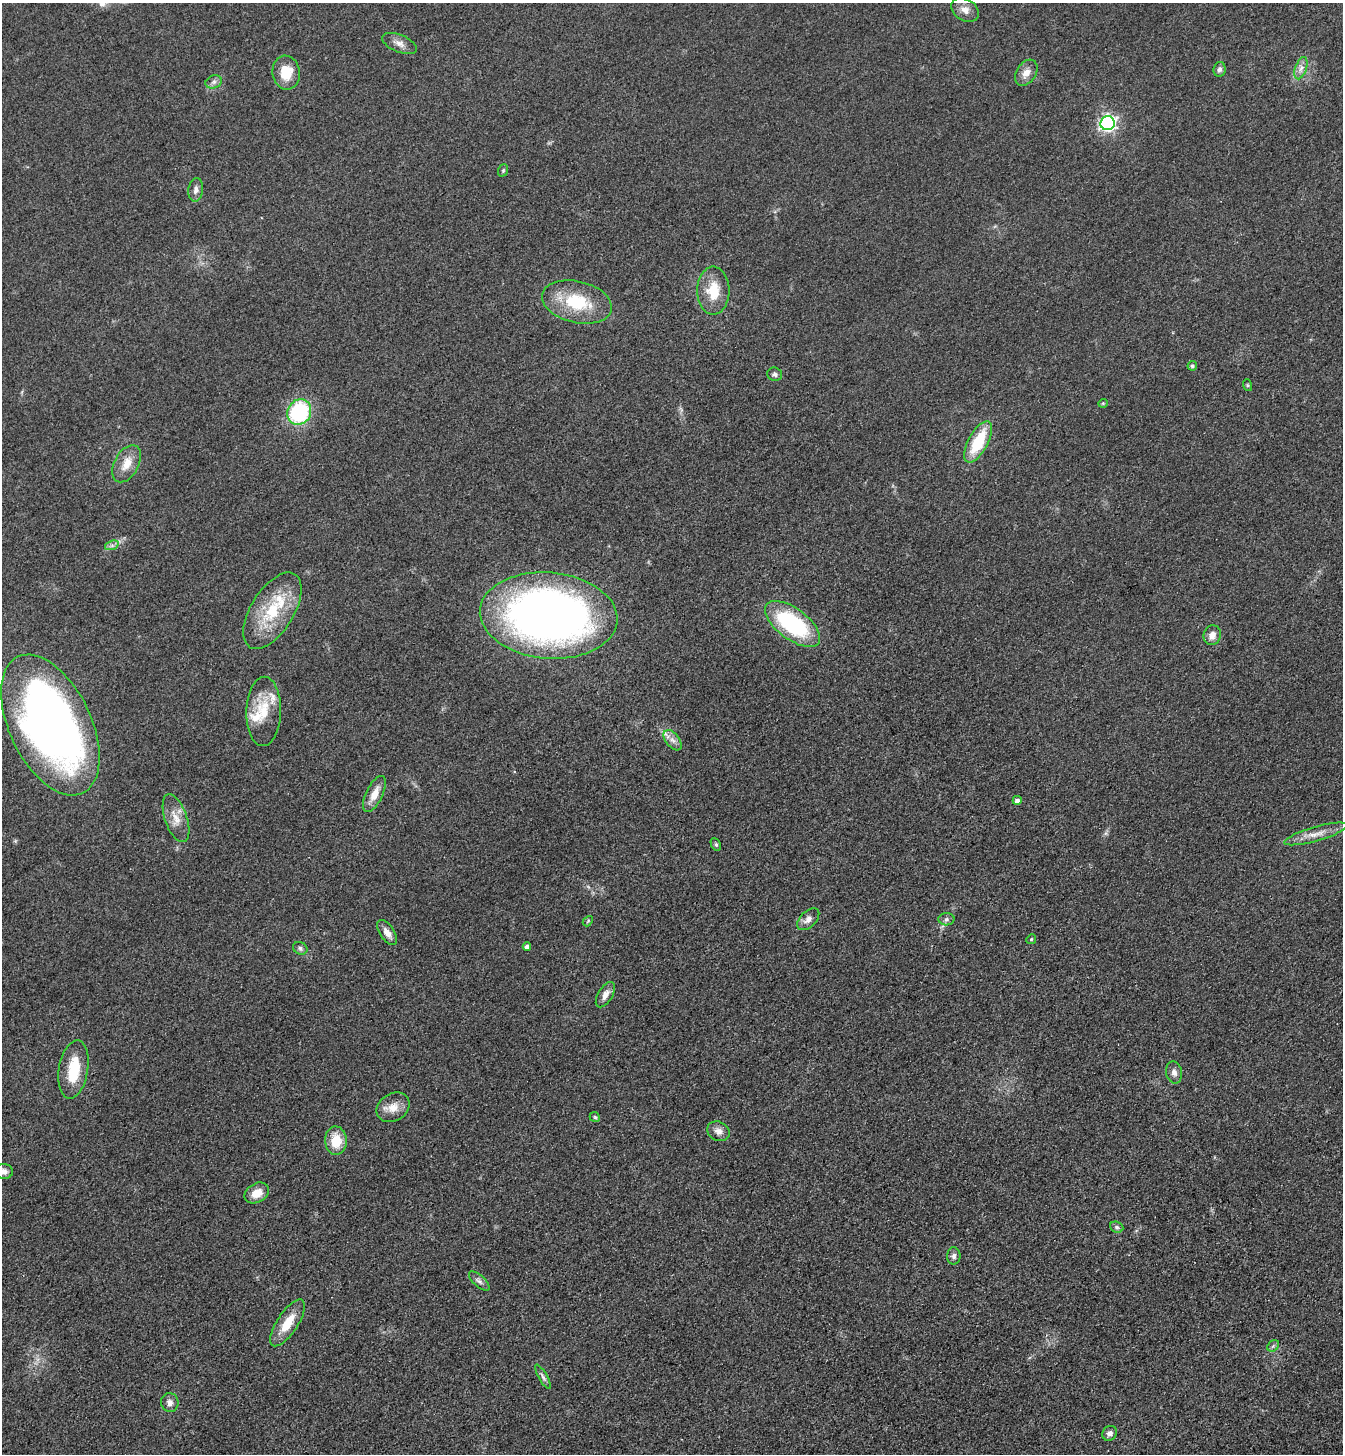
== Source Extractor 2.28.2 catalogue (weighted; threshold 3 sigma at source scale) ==
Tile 6 of 4 x 4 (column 2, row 2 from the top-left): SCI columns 1521-2861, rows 2935-4386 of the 5861 x 5869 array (HDU 1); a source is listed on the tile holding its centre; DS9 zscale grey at full resolution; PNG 1345 x 1456 px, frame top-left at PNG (2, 3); each listed source drawn as its Kron ellipse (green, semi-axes under 4 px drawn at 4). Shown black and unused: <1% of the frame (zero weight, under 3 of 4 exposures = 3% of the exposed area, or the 3 px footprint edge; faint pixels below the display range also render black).
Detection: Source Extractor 2.28.2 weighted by HDU 2 'WHT'; one run over the whole footprint, this tile lists its part. Background 0.0777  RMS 0.0098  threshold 0.0442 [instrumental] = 3 sigma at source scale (4.5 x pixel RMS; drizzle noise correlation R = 1.50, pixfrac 1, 0.05/0.05 arcsec/px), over >= 5 px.
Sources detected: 60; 1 inside a brighter object's white glare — neither listed nor drawn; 3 inside a brighter listed object's ellipse — not listed separately; the other 56 listed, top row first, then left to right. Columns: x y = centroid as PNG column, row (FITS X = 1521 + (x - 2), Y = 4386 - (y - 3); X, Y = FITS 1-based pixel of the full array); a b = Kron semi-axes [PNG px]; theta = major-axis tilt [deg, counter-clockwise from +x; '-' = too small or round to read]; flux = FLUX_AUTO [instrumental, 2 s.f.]
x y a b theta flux
965 10 15 10 -32 8.1
399 43 18 8 -22 7.3
1301 68 11 5 71 5.2
1219 69 7 6 - 3.3
286 73 17 13 -81 23
1026 73 14 9 57 8.5
214 82 8 6 21 3.6
1108 123 7 7 - 280
503 170 6 5 - 1.4
196 190 12 7 84 5
713 291 24 16 -90 27
577 302 35 21 -13 51
1192 366 5 4 - 2.1
775 374 7 6 - 2.9
1247 385 6 4 -71 1.2
1103 403 5 4 - 1.1
299 412 13 11 63 93
978 442 23 9 61 44
127 464 20 12 61 15
112 545 7 4 19 2.7
272 611 43 21 58 52
549 615 69 43 -5 710
793 624 32 15 -37 110
1212 635 10 8 75 7.1
264 711 35 17 88 31
50 725 75 41 -64 640
673 740 12 7 -52 5.6
374 794 20 8 64 12
1017 800 4 4 - 3.5
176 818 25 11 -71 14
1316 834 32 7 16 12
716 844 7 4 -63 1.8
808 919 13 8 45 6.1
946 919 8 6 3 2.8
588 921 6 4 48 1.3
387 933 14 7 -56 7.2
1031 939 5 4 - 1.2
527 946 4 4 - 4.1
300 948 7 6 - 2.7
605 995 14 7 58 6
73 1069 29 14 80 33
1174 1072 11 8 -78 4.8
393 1107 17 13 33 12
595 1117 5 4 - 1.4
718 1131 12 9 -28 6
336 1141 14 11 -87 22
4 1171 9 7 -2 4.8
257 1193 13 9 30 14
1117 1227 7 5 -22 2.2
954 1256 8 7 - 3.4
479 1281 13 5 -42 3.7
288 1323 27 10 57 22
1273 1346 6 5 - 1.8
543 1377 14 4 -60 3
170 1402 9 8 - 5.2
1110 1433 8 7 - 4.2
Isophote crosses this tile's border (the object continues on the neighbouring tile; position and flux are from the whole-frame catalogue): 1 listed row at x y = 4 1171